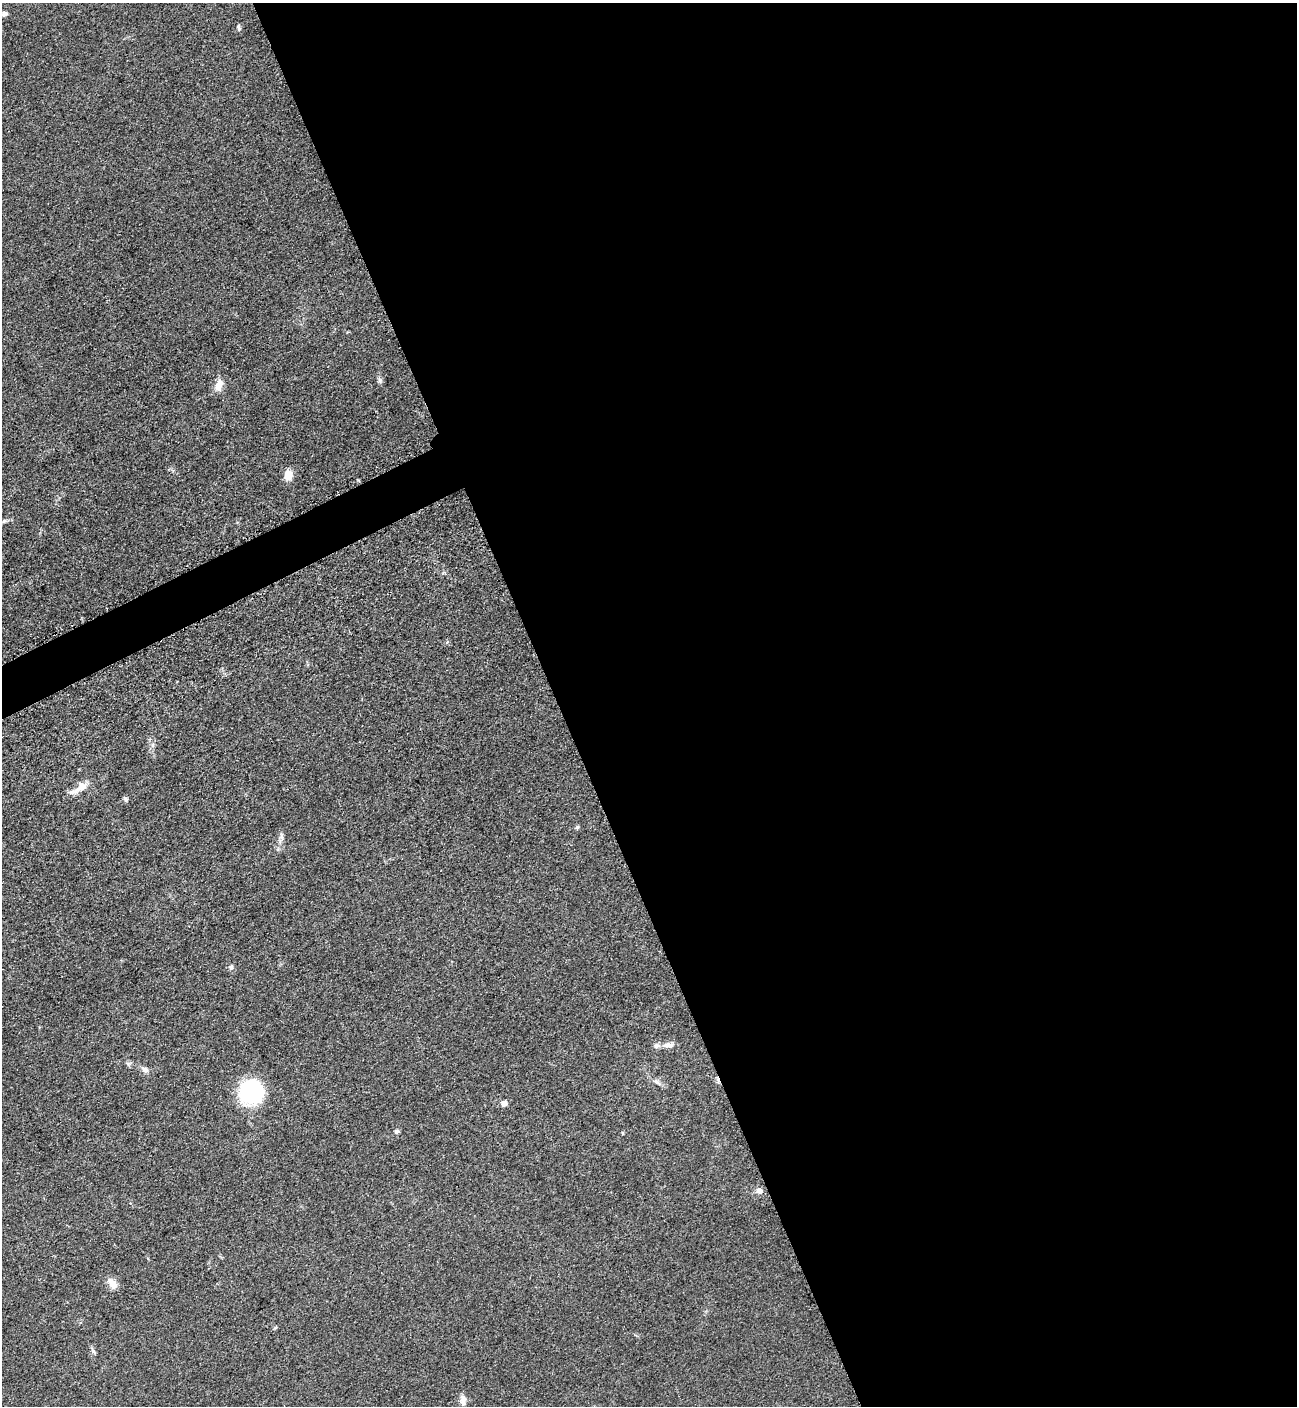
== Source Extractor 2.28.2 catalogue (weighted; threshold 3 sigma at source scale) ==
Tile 8 of 4 x 4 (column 4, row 2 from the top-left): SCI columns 4183-5477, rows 2876-4279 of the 5668 x 5702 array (HDU 1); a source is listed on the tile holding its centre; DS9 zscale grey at full resolution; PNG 1299 x 1408 px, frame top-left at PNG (2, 3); no overlay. Shown black and unused: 58% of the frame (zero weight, under 3 of 5 exposures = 4% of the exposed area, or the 3 px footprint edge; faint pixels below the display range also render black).
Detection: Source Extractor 2.28.2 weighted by HDU 2 'WHT'; one run over the whole footprint, this tile lists its part. Background 0.0524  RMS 0.006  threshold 0.0272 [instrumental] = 3 sigma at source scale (4.5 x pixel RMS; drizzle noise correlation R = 1.50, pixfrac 1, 0.05/0.05 arcsec/px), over >= 5 px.
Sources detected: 22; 1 inside a brighter listed object's ellipse — not listed separately; the other 21 listed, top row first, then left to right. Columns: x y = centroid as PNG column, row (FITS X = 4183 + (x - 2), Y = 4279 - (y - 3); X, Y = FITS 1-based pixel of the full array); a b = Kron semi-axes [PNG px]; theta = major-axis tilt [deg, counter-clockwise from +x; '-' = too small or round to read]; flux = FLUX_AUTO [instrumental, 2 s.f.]
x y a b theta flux
4 14 5 4 - 2.5
239 27 9 5 -74 1.2
380 380 7 6 - 1.3
219 385 15 9 69 5.5
288 475 9 8 - 7.3
4 521 6 5 - 1.1
81 787 21 10 35 6
126 799 6 5 - 1.3
577 827 5 4 - 0.98
281 837 7 6 - 1.6
231 967 7 6 - 1.4
668 1045 16 7 0 4
145 1070 8 6 -39 2.3
657 1082 9 5 -27 1.7
251 1092 23 23 - 54
504 1104 7 6 - 2.9
397 1131 6 5 - 1.4
759 1191 7 6 - 2.9
112 1284 15 9 -49 4.9
93 1351 8 4 -46 1.2
463 1400 13 7 -89 3.1
Unlisted compact peaks at least as high as the median listed source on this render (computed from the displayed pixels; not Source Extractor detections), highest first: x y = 128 1064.